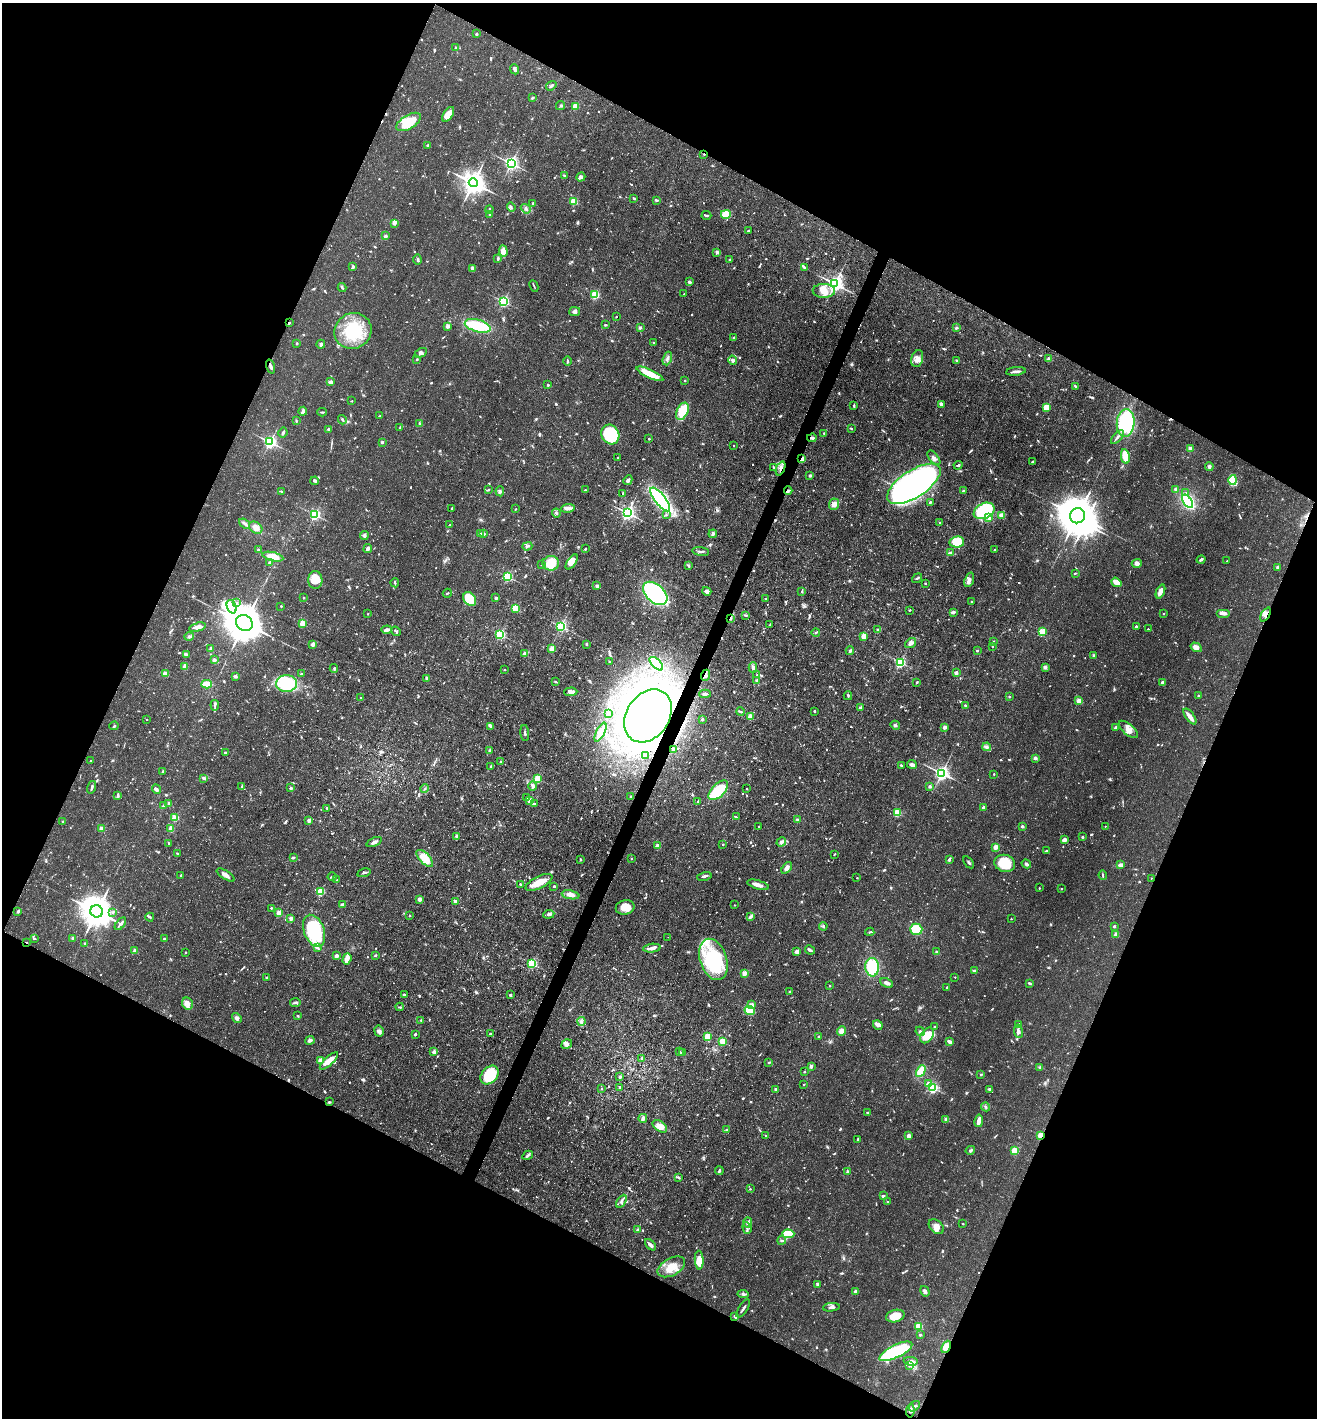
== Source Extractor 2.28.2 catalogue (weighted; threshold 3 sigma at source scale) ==
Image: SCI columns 141-5397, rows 1-5663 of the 5674 x 5663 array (HDU 1 of 3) = the unmasked area's bounding box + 8 px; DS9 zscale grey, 4 x 4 block average (1 PNG px = mean of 4 x 4 image px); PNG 1319 x 1420 px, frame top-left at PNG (2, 3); each listed source drawn as its Kron ellipse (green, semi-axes under 4 px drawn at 4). Shown black and unused: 45% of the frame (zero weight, under 3 of 5 exposures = <1% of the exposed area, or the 3 px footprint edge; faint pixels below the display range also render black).
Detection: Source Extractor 2.28.2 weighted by HDU 2 'WHT'. Background 0.0358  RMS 0.0039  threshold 0.0175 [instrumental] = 3 sigma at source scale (4.5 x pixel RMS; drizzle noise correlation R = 1.50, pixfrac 1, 0.05/0.05 arcsec/px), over >= 5 px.
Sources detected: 1287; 4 too faint to see at this stretch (4 x 4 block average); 10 inside a brighter object's white glare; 1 cosmic-ray / hot-pixel residue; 1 long thin detection or spike segment (spike, bleed or trail) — neither listed nor drawn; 21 coinciding with a brighter row at this scale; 45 inside a brighter listed object's ellipse — not listed separately; of the other 1205, all 500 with FLUX_AUTO >= 2.39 (the completeness limit of this list) listed and drawn (705 fainter detections not listed), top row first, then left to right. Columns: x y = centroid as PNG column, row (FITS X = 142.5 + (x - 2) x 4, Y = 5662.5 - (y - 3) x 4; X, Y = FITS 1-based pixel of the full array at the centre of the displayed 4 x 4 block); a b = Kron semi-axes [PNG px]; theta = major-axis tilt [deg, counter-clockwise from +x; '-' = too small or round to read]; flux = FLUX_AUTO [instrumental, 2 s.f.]
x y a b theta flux
476 34 2 2 - 11
456 48 2 2 - 3.2
515 69 5 3 - 6.9
551 86 5 2 - 5.8
532 98 3 2 - 4.6
560 106 5 2 - 2.8
575 106 2 2 - 98
448 114 8 4 57 32
409 122 14 7 31 70
428 145 3 2 - 4.2
704 154 2 2 - 7.4
511 163 2 2 - 850
565 176 3 2 - 4.4
581 177 5 3 - 5.9
473 183 4 4 - 2300
634 198 3 2 - 3.4
656 200 4 2 - 4
574 201 2 2 - 130
533 203 2 2 - 7.2
511 207 5 2 - 3.4
526 209 5 3 - 5.6
489 210 4 2 - 4.7
490 214 3 2 - 2.4
726 214 5 3 - 40
706 215 5 2 - 3.5
394 223 3 2 - 7.6
748 231 3 2 - 2.8
385 236 2 2 - 23
503 251 6 4 -85 20
717 252 4 3 - 4.3
498 258 4 2 - 3.3
417 260 5 3 - 5.3
729 260 2 2 - 3.2
353 267 3 2 - 6.5
473 268 2 2 - 44
804 268 3 2 - 6.2
689 282 2 2 - 8.7
835 284 3 3 - 1200
534 286 6 2 -64 2.7
342 287 4 2 - 3.8
824 291 11 7 0 27
684 294 2 2 - 3
595 295 2 2 - 200
503 301 2 2 - 380
574 311 5 4 - 7
616 317 2 2 - 3.3
289 323 3 2 - 2.7
606 325 3 2 - 2.8
448 326 2 2 - 42
478 326 13 6 -17 110
640 328 2 2 - 15
956 328 3 3 - 3.2
353 331 19 17 30 160
734 337 4 2 - 2.7
297 343 2 2 - 9.5
654 343 2 2 - 2.5
321 344 4 4 - 5.3
421 353 7 4 27 6.2
417 359 2 2 - 6.5
667 359 7 2 71 5.8
917 359 8 5 74 17
1049 359 2 2 - 42
733 360 4 3 - 5.6
567 361 4 2 - 3.5
957 361 3 2 - 3.6
271 366 7 2 -72 7
1016 371 10 2 7 8.8
650 374 14 4 -25 50
685 380 2 2 - 6.1
330 382 3 2 - 9.5
548 385 2 2 - 9.3
1075 386 3 2 - 2.9
352 401 2 2 - 4
941 404 3 2 - 7.8
854 405 4 2 - 2.4
1047 407 2 2 - 120
303 411 4 3 - 6.6
682 411 9 5 65 77
322 412 5 2 - 2.7
380 416 3 2 - 2.5
342 420 5 2 - 4
296 421 3 2 - 2.8
419 423 2 2 - 2.8
1126 423 14 9 85 250
400 427 4 2 - 2.5
851 428 2 2 - 3
329 429 2 2 - 21
283 432 5 2 - 4
824 433 2 2 - 3.9
610 434 10 8 -62 130
1117 437 8 2 49 7.6
812 438 5 3 - 6.3
649 439 2 2 - 5.9
270 442 2 2 - 680
382 442 3 3 - 3.2
734 446 2 2 - 2.6
1190 448 2 2 - 39
1125 456 7 4 -78 58
618 457 2 2 - 4.3
934 458 8 4 -50 8.6
802 459 2 2 - 52
1033 462 3 2 - 2.6
958 465 4 2 - 4.6
774 467 4 2 - 2.9
1209 467 4 3 - 5.1
781 468 7 2 68 8.2
810 476 2 2 - 14
628 480 5 3 - 6.2
1233 480 5 4 - 80
315 481 4 3 - 4.6
914 484 31 13 33 1700
488 489 4 2 - 3.1
1176 489 3 2 - 9.9
585 490 2 2 - 7.7
282 491 4 2 - 2.4
500 491 5 2 - 5.1
788 491 4 2 - 3.3
963 491 2 2 - 2.9
623 493 4 2 - 2.9
1186 493 2 2 - 2.8
660 499 14 5 -52 580
1187 501 7 4 -54 220
930 502 2 2 - 2.9
834 504 6 5 - 13
452 508 2 2 - 2.8
568 508 7 4 9 11
516 509 2 2 - 3.3
984 511 11 7 25 210
556 513 4 3 - 4.4
627 513 2 2 - 830
315 514 2 2 - 450
666 515 2 2 - 2.4
1001 515 3 3 - 15
1077 516 7 7 - 6500
989 518 4 3 - 9.5
940 522 2 2 - 4.2
245 524 6 3 -37 6.4
450 525 2 2 - 4.5
256 528 7 5 -38 16
480 533 2 2 - 6.8
484 534 2 2 - 16
713 534 4 2 - 7.9
364 535 4 3 - 6.2
957 542 7 5 7 75
527 546 5 2 - 3
368 549 4 2 - 12
585 549 2 2 - 7.4
258 550 2 2 - 2.5
994 550 3 2 - 3.2
701 551 8 2 -7 5.9
950 553 3 2 - 9.6
273 557 10 4 -13 29
1201 560 4 2 - 5.4
1227 561 2 2 - 3.4
270 562 4 2 - 3.7
572 562 8 4 54 23
551 563 8 7 - 58
1137 564 5 4 - 7.5
542 565 2 2 - 2.9
688 565 3 2 - 2.4
1278 567 2 2 - 17
1075 573 2 2 - 2.7
508 576 2 2 - 300
917 578 5 2 - 3.8
315 580 9 7 -89 41
969 580 7 4 69 10
1116 582 5 3 - 31
395 583 4 2 - 3.4
925 583 2 2 - 5.9
597 586 2 2 - 24
707 591 5 3 - 8.6
802 591 3 2 - 2.5
1160 591 7 3 68 16
447 593 4 2 - 2.9
655 593 14 9 -42 370
304 598 2 2 - 8.6
496 598 2 2 - 14
470 599 7 5 -50 90
766 599 2 2 - 8.7
972 602 2 2 - 4.6
236 603 2 2 - 2.7
281 606 2 2 - 3
232 607 7 4 -70 16
516 608 4 3 - 47
910 610 3 2 - 2.4
953 612 4 3 - 6.4
1224 613 7 3 0 14
368 614 2 2 - 4.4
1164 614 2 2 - 6
1265 614 7 3 62 11
746 615 3 2 - 3.3
731 618 3 2 - 2.9
244 623 9 7 -37 7600
302 623 2 2 - 100
770 625 4 2 - 3.2
561 626 2 2 - 500
197 627 8 3 15 15
1136 627 2 2 - 8.1
1148 629 2 2 - 4.7
387 630 5 2 - 9
878 630 2 2 - 20
396 631 5 3 - 4.9
816 632 4 2 - 2.7
1042 632 2 2 - 160
500 634 2 2 - 370
189 636 4 2 - 3.5
864 636 2 2 - 89
993 642 3 2 - 2.8
911 643 6 4 37 8.9
313 644 3 2 - 12
587 644 3 2 - 2.9
993 646 2 2 - 4.2
1196 647 6 4 -32 15
210 648 4 2 - 2.8
552 649 2 2 - 95
850 651 4 2 - 4.8
977 651 2 2 - 7.2
525 654 2 2 - 22
186 655 4 3 - 6.6
1094 655 3 3 - 3
214 660 3 3 - 8.4
610 661 2 2 - 2.8
900 662 2 2 - 380
656 664 8 3 -45 110
185 667 3 2 - 25
1045 667 3 2 - 10
334 668 4 2 - 3.1
753 668 5 3 - 7.5
504 669 2 2 - 4.4
956 673 2 2 - 34
165 674 2 2 - 66
301 674 2 2 - 3.1
706 675 5 3 - 7
757 675 2 2 - 3.5
235 676 3 2 - 6.4
426 679 4 2 - 7.8
757 680 2 2 - 17
556 682 3 2 - 3.1
917 682 3 2 - 2.5
1162 682 2 2 - 24
287 683 10 8 1 120
207 684 5 2 - 59
571 692 6 4 3 12
705 694 6 2 1 6.8
848 696 4 2 - 2.8
1009 696 3 2 - 2.5
1199 696 2 2 - 11
360 698 2 2 - 3.3
1079 701 2 2 - 66
215 705 5 2 - 3.8
966 706 3 2 - 5.7
860 708 2 2 - 15
814 711 2 2 - 7
740 712 4 2 - 3.2
609 714 3 2 - 4.6
648 716 28 21 56 3900
750 716 2 2 - 54
1190 716 9 3 -54 19
147 719 2 2 - 2.9
702 719 2 2 - 12
895 725 5 2 - 3.7
114 726 4 2 - 3.4
491 726 4 2 - 15
945 727 2 2 - 31
1116 727 4 3 - 3.8
1128 729 12 5 -41 19
600 732 10 3 64 43
525 733 8 2 -85 4.3
987 747 4 4 - 6.9
674 750 2 2 - 9.4
489 751 3 3 - 3.4
225 753 2 2 - 12
645 755 2 2 - 4.1
1035 758 4 3 - 4.9
90 761 2 2 - 3.8
501 762 2 2 - 16
912 764 5 3 - 9
901 765 2 2 - 6.4
491 766 2 2 - 2.7
163 771 3 2 - 2.5
942 773 3 3 - 960
994 774 2 2 - 5.1
204 778 4 2 - 8.2
537 779 2 2 - 110
242 786 2 2 - 2.8
533 786 4 3 - 5.4
930 786 2 2 - 19
91 787 6 2 75 4.7
291 788 3 2 - 5.9
156 789 5 2 - 7.6
425 789 4 2 - 3.2
747 789 2 2 - 4.3
718 790 12 6 45 120
118 796 4 2 - 5.2
630 797 2 2 - 3.2
527 798 2 2 - 2.4
530 801 2 2 - 110
698 802 2 2 - 2.8
169 803 4 2 - 5.9
534 804 3 2 - 3.9
164 806 4 3 - 3.7
327 808 4 2 - 3.6
984 808 3 2 - 8.8
897 813 2 2 - 150
736 817 4 2 - 2.7
175 818 2 2 - 120
797 819 2 2 - 3.7
309 820 2 2 - 32
63 822 2 2 - 4.7
759 826 2 2 - 2.7
1022 826 2 2 - 15
1105 826 2 2 - 2.5
101 828 2 2 - 52
171 829 4 3 - 24
456 836 3 2 - 3.6
1082 837 2 2 - 12
1064 840 4 3 - 9.4
374 842 8 3 23 9
781 842 5 4 - 9.9
169 843 3 2 - 2.4
723 844 2 2 - 4.3
658 846 2 2 - 52
996 847 2 2 - 54
1046 851 3 2 - 2.4
177 853 3 2 - 2.5
834 854 2 2 - 2.6
293 858 4 2 - 4.1
425 858 11 5 -45 52
580 859 2 2 - 2.7
631 859 2 2 - 2.5
949 860 3 2 - 6
968 862 7 2 -55 3.6
1005 863 10 8 -15 65
1026 864 5 3 - 6.9
1120 865 4 3 - 8.4
787 868 7 4 52 9.2
364 873 7 2 14 3.9
181 875 2 2 - 2.7
226 875 10 3 -32 13
1103 875 5 2 - 2.8
332 876 4 2 - 2.7
704 876 7 2 12 4.8
857 878 2 2 - 3.2
1151 878 2 2 - 2.4
337 880 2 2 - 2.4
539 882 15 6 27 38
520 884 3 2 - 2.7
758 885 11 3 -16 17
554 886 2 2 - 12
1039 888 2 2 - 3.8
1061 889 2 2 - 4.6
320 892 2 2 - 170
570 895 9 3 -10 17
419 899 3 3 - 9.7
455 901 2 2 - 19
342 905 2 2 - 32
734 905 2 2 - 2.6
625 907 9 7 12 38
271 908 2 2 - 3.4
18 911 3 3 - 4.5
97 911 6 6 - 4400
113 912 3 2 - 3.6
279 913 2 2 - 84
549 914 5 3 - 8.4
410 915 2 2 - 2.8
751 916 4 2 - 4.2
150 917 4 2 - 3.1
291 918 4 3 - 7.4
1011 919 2 2 - 3.1
120 924 7 2 50 9.3
823 926 4 2 - 3.4
1114 926 2 2 - 14
916 929 6 5 - 100
314 931 17 10 -69 200
870 932 4 2 - 3.5
1116 934 2 2 - 44
668 937 2 2 - 2.4
34 938 4 2 - 3
73 938 2 2 - 32
164 938 3 2 - 3.4
26 942 3 2 - 2.6
85 944 2 2 - 22
317 948 4 2 - 3.7
652 948 9 3 8 16
810 950 5 2 - 5.4
135 951 2 2 - 32
186 952 2 2 - 4.4
797 952 2 2 - 45
937 952 2 2 - 21
375 955 3 2 - 2.7
336 956 3 2 - 9.7
347 959 6 4 72 18
713 959 21 13 -72 210
532 963 2 2 - 270
872 967 9 7 -85 120
974 971 2 2 - 5.1
744 973 2 2 - 64
955 977 2 2 - 2.6
267 978 3 3 - 2.6
887 983 7 3 -27 10
1029 983 4 2 - 3.6
829 986 2 2 - 4.6
947 987 2 2 - 4.1
789 991 2 2 - 4.6
405 995 3 2 - 3.9
510 995 2 2 - 14
295 1002 5 2 - 3.8
187 1004 6 5 - 11
751 1005 2 2 - 49
400 1007 4 2 - 2.5
750 1010 5 4 - 56
298 1016 3 2 - 3.2
237 1018 5 4 - 8
421 1020 2 2 - 3.7
581 1021 4 3 - 4.7
1019 1024 3 2 - 3.5
878 1025 5 4 - 8.9
934 1027 2 2 - 5.6
379 1031 5 5 - 8
841 1031 5 4 - 19
920 1031 5 4 - 7.1
1018 1031 7 3 -82 11
415 1034 2 2 - 13
490 1034 2 2 - 5.2
927 1035 8 6 55 44
707 1036 2 2 - 99
819 1036 3 2 - 2.7
310 1040 4 3 - 7.5
723 1041 2 2 - 140
949 1042 4 2 - 12
567 1044 6 4 35 9.5
679 1051 3 2 - 4.4
434 1052 2 2 - 37
682 1052 3 2 - 4.8
642 1058 2 2 - 4
320 1061 2 2 - 70
329 1061 12 4 44 24
769 1063 2 2 - 3.4
811 1066 2 2 - 21
1040 1067 3 3 - 2.6
921 1071 6 4 61 42
804 1072 2 2 - 6.2
981 1074 3 2 - 2.8
490 1075 10 7 48 110
620 1077 3 2 - 5.1
929 1084 2 2 - 48
803 1085 2 2 - 4.1
620 1087 2 2 - 9.9
933 1088 2 2 - 350
602 1089 2 2 - 2.5
776 1089 2 2 - 17
989 1089 3 2 - 4
329 1102 3 2 - 2.7
986 1107 4 2 - 3.9
868 1113 3 2 - 2.7
643 1118 4 3 - 8.1
946 1119 2 2 - 25
979 1121 6 3 81 19
660 1126 8 5 -34 25
726 1130 2 2 - 8.5
765 1136 2 2 - 2.5
908 1136 4 3 - 11
1040 1136 2 2 - 120
858 1139 3 2 - 3.3
970 1150 5 3 - 4.4
1014 1151 4 3 - 35
528 1155 6 3 29 6.3
719 1171 4 2 - 4.3
847 1172 3 2 - 4.3
679 1178 3 2 - 2.6
750 1189 2 2 - 4.3
883 1196 4 3 - 3
621 1201 7 2 58 5.2
888 1202 2 2 - 5.3
747 1223 5 2 - 3.7
963 1223 2 2 - 4
936 1227 9 6 -44 16
747 1228 6 2 -73 5.9
637 1230 2 2 - 16
788 1234 6 4 -1 74
782 1240 4 3 - 4.2
650 1245 7 3 -46 7
699 1260 9 4 -87 37
671 1267 15 8 29 42
818 1284 4 2 - 3.4
855 1291 3 3 - 6
925 1291 5 3 - 7.1
743 1294 6 2 -7 5.2
831 1307 8 3 5 7.3
743 1308 10 2 56 6.5
735 1316 4 2 - 5.2
895 1316 9 6 15 47
919 1326 2 2 - 150
920 1335 2 2 - 11
946 1347 6 4 65 35
896 1351 18 6 26 150
911 1361 7 4 -8 10
909 1366 3 2 - 2.5
914 1406 6 2 39 5.5
910 1411 7 3 84 6.8
Overlapping masked pixels (flux is a lower limit): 14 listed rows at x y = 704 154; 289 323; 271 366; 812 438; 802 459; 781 468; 788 491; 1265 614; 731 618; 706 675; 648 716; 26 942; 1040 1136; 946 1347
Diffuse or blended objects may show on this block-average render without a row.